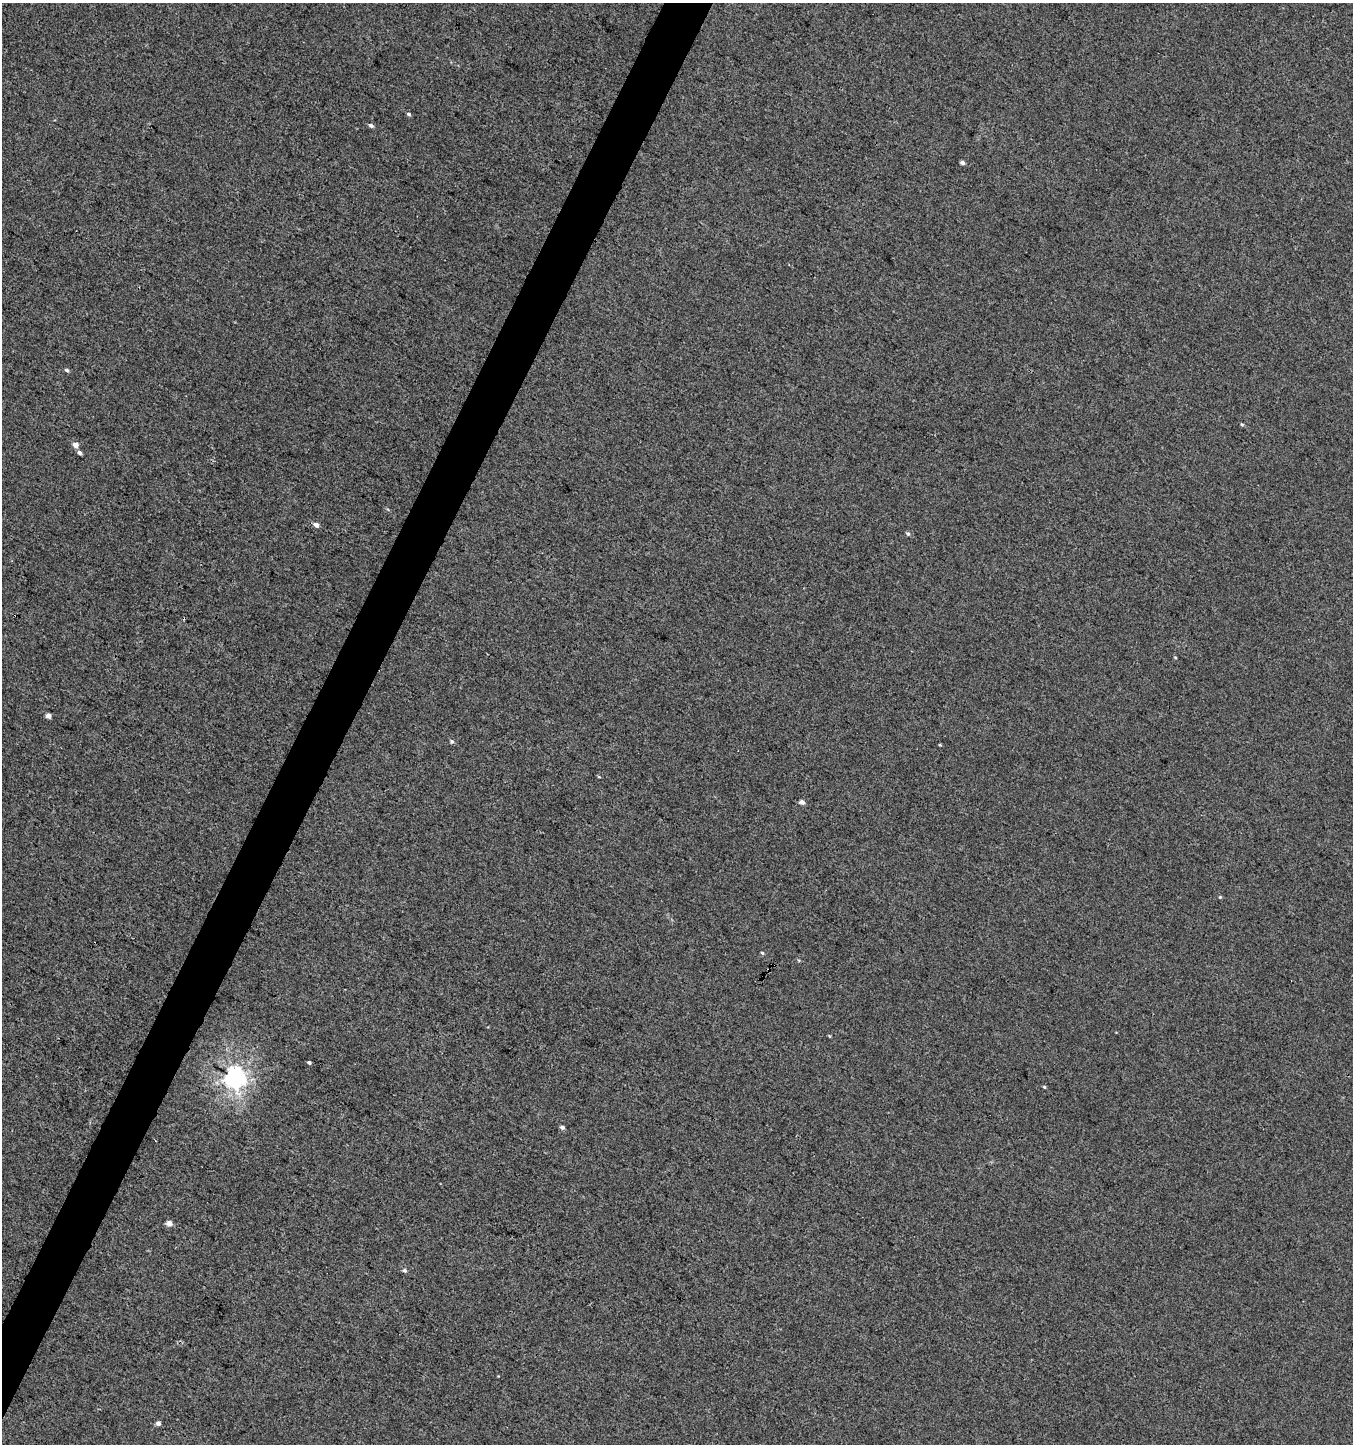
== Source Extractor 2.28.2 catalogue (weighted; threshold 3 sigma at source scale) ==
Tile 7 of 4 x 4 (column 3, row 2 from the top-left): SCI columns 2970-4320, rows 2886-4327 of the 5869 x 5776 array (HDU 1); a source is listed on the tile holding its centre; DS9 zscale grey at full resolution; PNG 1355 x 1446 px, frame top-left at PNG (2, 3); no overlay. Shown black and unused: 3% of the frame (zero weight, under 3 of 4 exposures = <1% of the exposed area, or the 3 px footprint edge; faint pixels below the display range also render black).
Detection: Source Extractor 2.28.2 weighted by HDU 2 'WHT'; one run over the whole footprint, this tile lists its part. Background 0.00105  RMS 0.0035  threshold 0.0159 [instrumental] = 3 sigma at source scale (4.5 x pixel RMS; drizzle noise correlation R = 1.50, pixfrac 1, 0.0396/0.0396 arcsec/px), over >= 5 px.
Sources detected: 26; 1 cosmic-ray / hot-pixel residue — not listed; the other 25 listed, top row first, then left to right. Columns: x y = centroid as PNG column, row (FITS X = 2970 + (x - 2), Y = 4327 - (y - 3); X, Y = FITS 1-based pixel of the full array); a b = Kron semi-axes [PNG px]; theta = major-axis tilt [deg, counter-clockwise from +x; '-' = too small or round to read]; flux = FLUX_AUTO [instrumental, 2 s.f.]
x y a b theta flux
408 114 5 4 - 0.64
371 125 6 4 -29 0.95
963 163 4 4 - 1.2
67 370 6 4 -34 0.68
1242 424 5 4 - 0.42
75 445 5 5 - 2.3
79 453 5 4 - 0.97
316 525 5 5 - 1.6
908 534 5 4 - 0.62
1175 657 4 4 - 0.37
48 715 4 4 - 2.2
452 741 5 5 - 0.66
599 777 5 3 - 0.3
802 802 6 5 - 1.3
1220 897 4 4 - 0.39
762 953 5 4 - 0.42
769 969 3 3 - 2.4
829 1036 5 3 - 0.31
309 1062 4 3 - 0.7
234 1078 7 7 - 250
1044 1087 4 3 - 0.47
562 1127 4 4 - 1.1
169 1223 5 4 - 2.7
405 1271 5 5 - 0.74
158 1423 5 5 - 1.3
Overlapping masked pixels (flux is a lower limit): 1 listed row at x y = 769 969